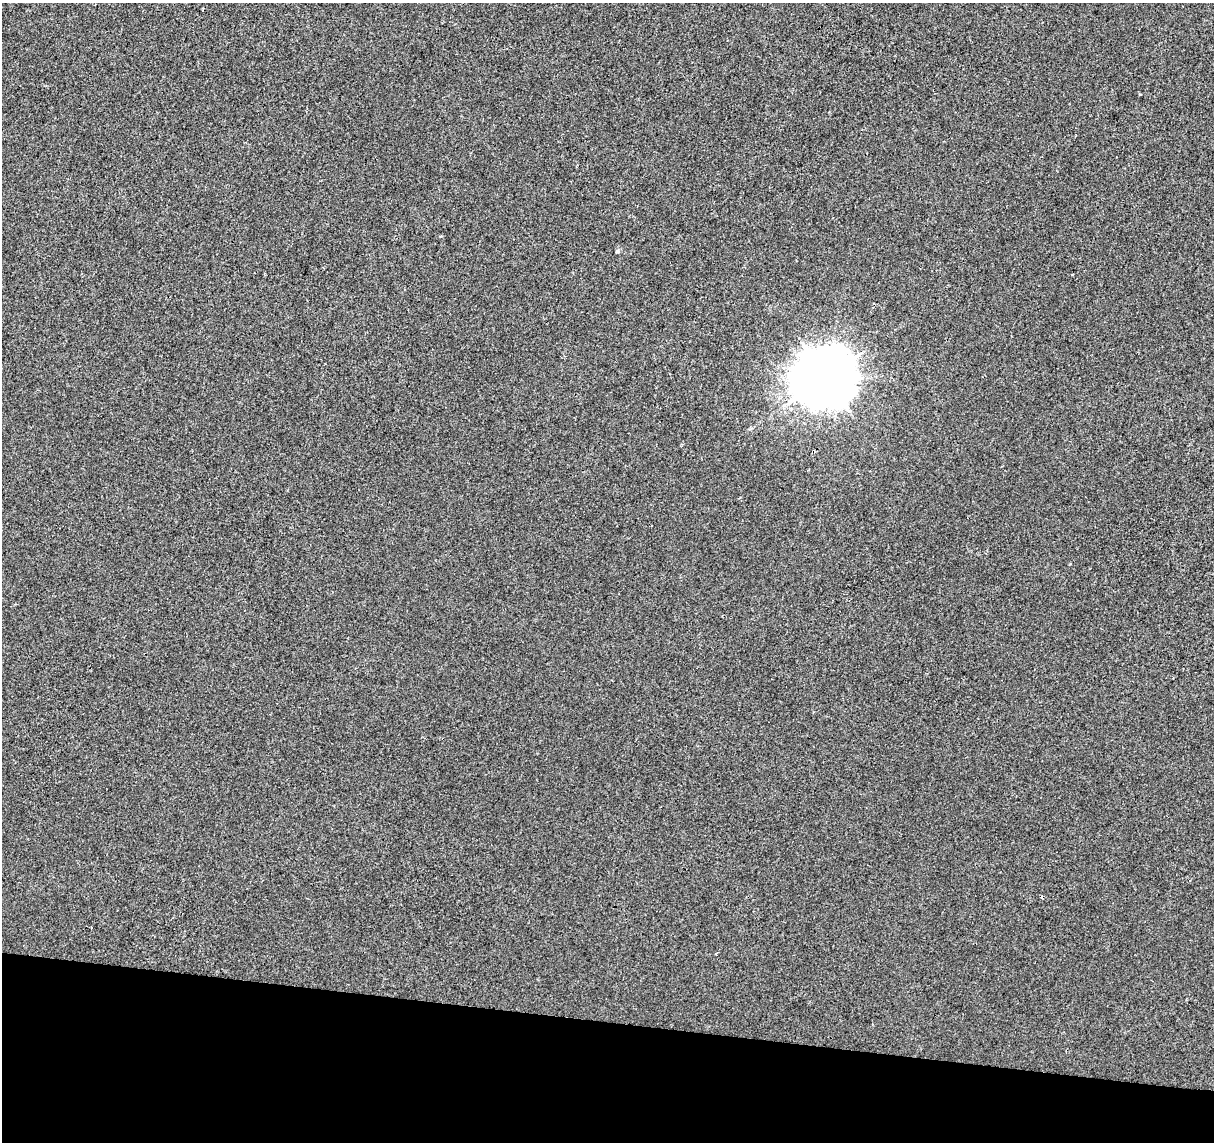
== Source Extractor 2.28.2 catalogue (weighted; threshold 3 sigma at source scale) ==
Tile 15 of 4 x 4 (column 3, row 4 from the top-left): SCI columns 2434-3645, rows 284-1423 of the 4858 x 5067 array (HDU 1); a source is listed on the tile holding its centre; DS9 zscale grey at full resolution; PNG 1216 x 1144 px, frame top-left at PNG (2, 3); no overlay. Shown black and unused: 11% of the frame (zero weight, under 2 of 3 exposures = <1% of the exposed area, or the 3 px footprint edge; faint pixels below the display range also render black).
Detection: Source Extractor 2.28.2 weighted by HDU 2 'WHT'; one run over the whole footprint, this tile lists its part. Background -2.32e-05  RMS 0.0042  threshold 0.0189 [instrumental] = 3 sigma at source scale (4.5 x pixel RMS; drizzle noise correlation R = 1.50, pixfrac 1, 0.0396/0.0396 arcsec/px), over >= 5 px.
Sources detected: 7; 2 cosmic-ray / hot-pixel residue — not listed; the other 5 listed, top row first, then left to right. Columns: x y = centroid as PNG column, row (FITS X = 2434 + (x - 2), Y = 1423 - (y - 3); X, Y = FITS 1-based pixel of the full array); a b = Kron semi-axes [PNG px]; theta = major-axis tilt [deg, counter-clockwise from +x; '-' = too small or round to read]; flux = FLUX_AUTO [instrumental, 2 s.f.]
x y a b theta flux
1140 94 3 3 - 1.3
617 252 6 4 1 0.47
826 377 19 18 - 2400
740 498 4 2 - 0.35
716 953 3 2 - 0.56